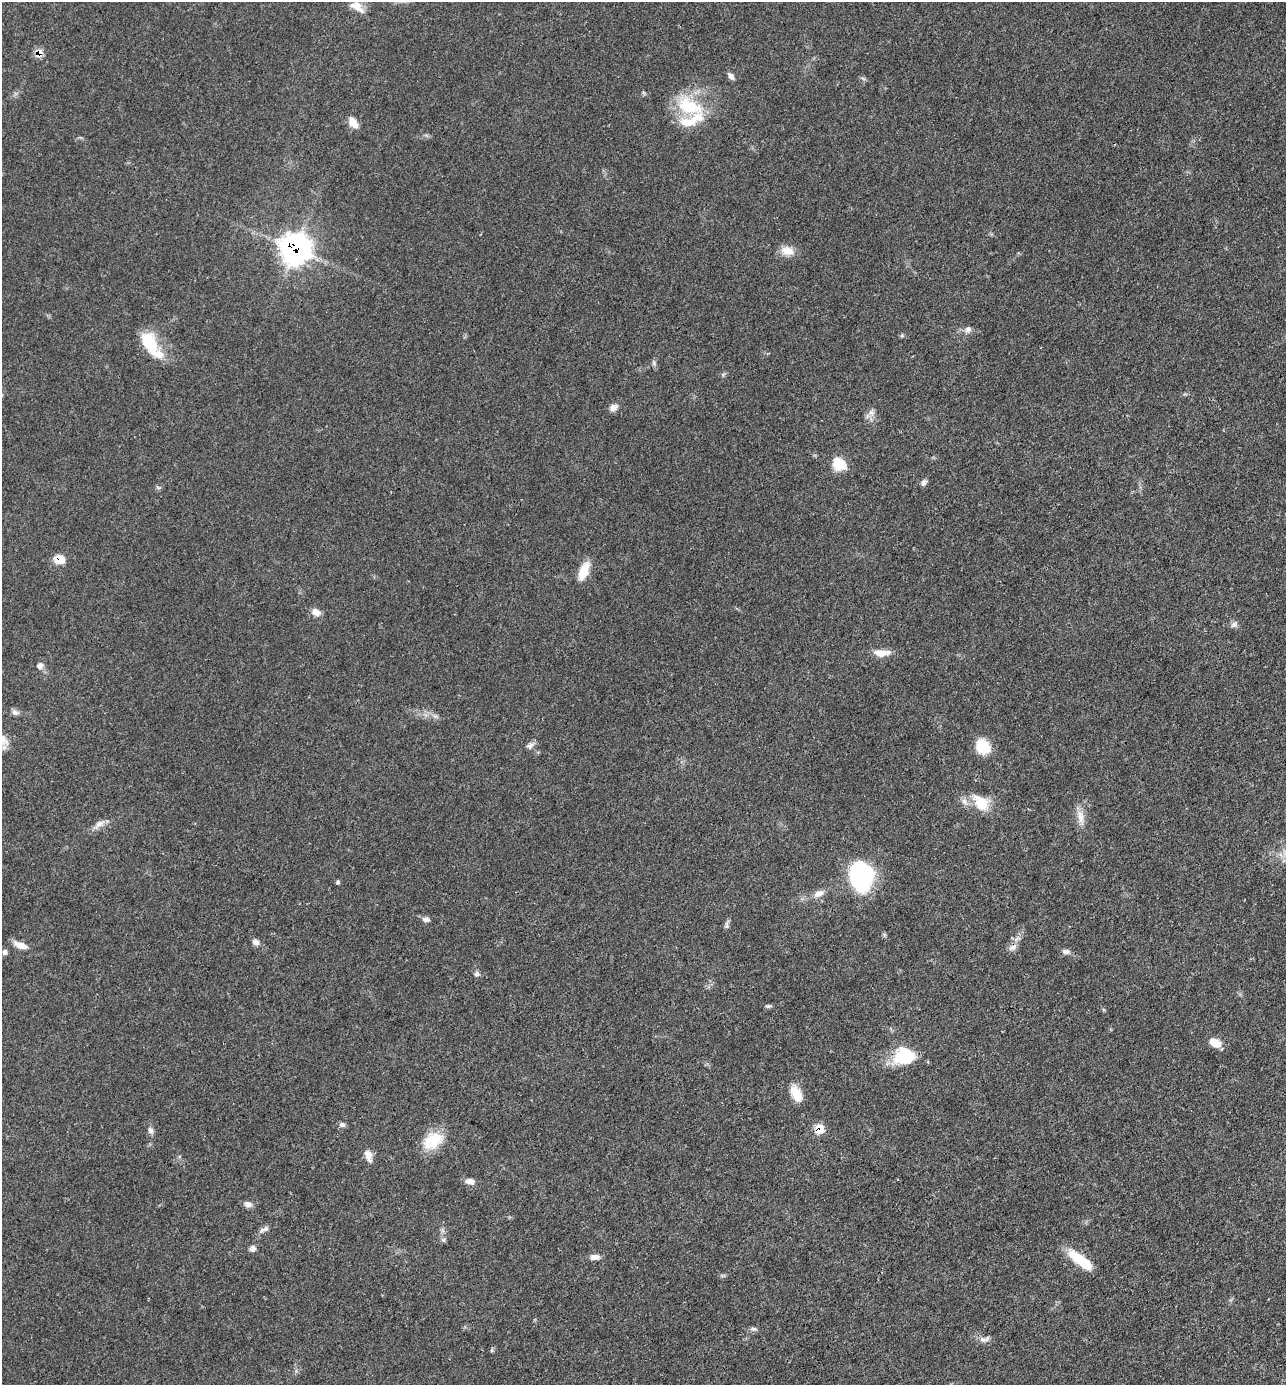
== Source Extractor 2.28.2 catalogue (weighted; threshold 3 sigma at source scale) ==
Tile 6 of 4 x 4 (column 2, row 2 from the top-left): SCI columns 1424-2707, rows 2766-4148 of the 5547 x 5532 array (HDU 1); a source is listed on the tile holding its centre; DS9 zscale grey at full resolution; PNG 1288 x 1387 px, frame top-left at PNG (2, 2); no overlay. Shown black and unused: <1% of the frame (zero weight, under 3 of 4 exposures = <1% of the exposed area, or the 3 px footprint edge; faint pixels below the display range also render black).
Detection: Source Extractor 2.28.2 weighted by HDU 2 'WHT'; one run over the whole footprint, this tile lists its part. Background 0.102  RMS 0.0041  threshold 0.0183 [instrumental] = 3 sigma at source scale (4.5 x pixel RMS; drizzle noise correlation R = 1.50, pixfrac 1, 0.05/0.05 arcsec/px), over >= 5 px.
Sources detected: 60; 2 inside a brighter listed object's ellipse — not listed separately; the other 58 listed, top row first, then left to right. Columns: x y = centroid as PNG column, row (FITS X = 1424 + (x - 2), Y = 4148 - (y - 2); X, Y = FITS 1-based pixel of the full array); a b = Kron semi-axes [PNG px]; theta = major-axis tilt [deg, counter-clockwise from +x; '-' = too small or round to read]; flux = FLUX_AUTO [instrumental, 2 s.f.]
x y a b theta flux
357 7 20 10 -35 4.6
39 53 9 7 70 4
731 76 10 6 -52 1.7
863 78 7 4 -19 0.69
690 106 40 22 -24 22
353 122 13 8 -62 4.4
295 248 14 13 - 250
787 251 19 12 -12 4.7
968 329 9 7 34 1.7
149 342 29 17 -59 14
654 363 8 5 -70 0.95
613 407 11 8 32 2.1
871 413 8 8 - 1.9
839 464 16 14 -42 8.2
924 482 9 6 65 1.3
59 559 11 9 -10 5.7
584 571 23 10 69 6.8
316 612 11 8 -26 3.1
1234 624 10 7 39 1.5
881 653 20 8 0 4.9
40 666 8 7 - 1.7
15 712 9 7 -40 1.4
530 746 11 6 37 1.7
983 747 14 12 -55 12
981 803 20 14 -49 11
1080 817 20 8 -84 4.2
99 824 16 7 37 2.7
862 876 25 19 -76 64
338 882 6 5 - 0.65
819 894 14 9 25 3
426 919 9 7 5 1.4
727 926 6 6 - 0.89
256 942 9 7 -25 1.7
21 945 17 7 -20 3.9
1013 947 13 7 33 2.1
1066 951 11 7 -6 1.5
5 952 7 6 - 1.1
476 974 7 6 - 1.1
768 1006 8 4 0 0.76
1215 1043 12 8 -25 5.9
904 1056 24 20 -1 18
796 1094 18 9 -67 8.2
342 1125 8 6 -15 1.3
820 1129 8 7 - 8.5
150 1130 10 7 -70 1.5
433 1141 26 17 32 13
368 1155 15 8 -74 3.3
179 1156 4 4 - 0.7
470 1181 9 7 -6 2.6
248 1204 10 8 -15 2
266 1229 8 7 - 1.4
443 1240 7 5 -43 0.87
252 1248 7 6 - 1.7
595 1257 11 7 1 2.4
1080 1260 33 10 -38 12
753 1329 10 5 4 1.2
984 1339 16 7 11 2.2
492 1350 6 4 71 0.58
Overlapping masked pixels (flux is a lower limit): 4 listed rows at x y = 39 53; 295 248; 59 559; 820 1129